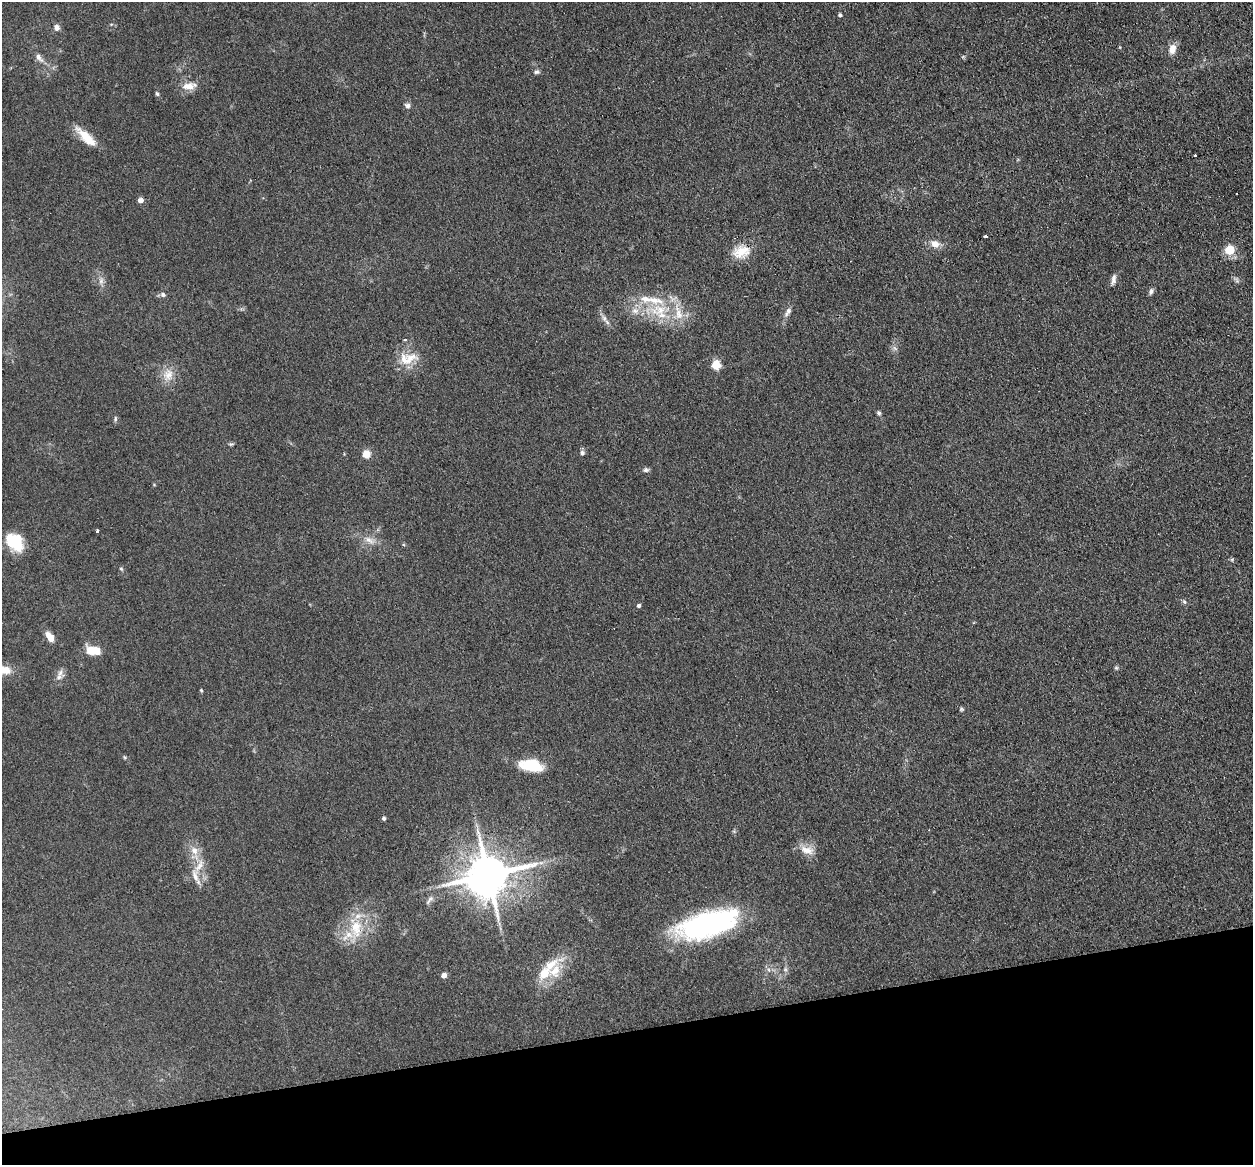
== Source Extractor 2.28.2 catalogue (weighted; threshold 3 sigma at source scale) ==
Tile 14 of 4 x 4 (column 2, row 4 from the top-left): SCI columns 1349-2599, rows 279-1441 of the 5198 x 5093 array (HDU 1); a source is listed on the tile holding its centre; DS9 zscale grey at full resolution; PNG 1255 x 1167 px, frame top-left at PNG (2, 2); no overlay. Shown black and unused: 11% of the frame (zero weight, under 3 of 4 exposures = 7% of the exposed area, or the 3 px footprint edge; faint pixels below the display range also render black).
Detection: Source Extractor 2.28.2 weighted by HDU 2 'WHT'; one run over the whole footprint, this tile lists its part. Background 0.106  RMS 0.0078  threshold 0.0353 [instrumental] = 3 sigma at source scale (4.5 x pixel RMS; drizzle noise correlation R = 1.50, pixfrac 1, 0.05/0.05 arcsec/px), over >= 5 px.
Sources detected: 67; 1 inside a brighter object's white glare — not listed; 6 inside a brighter listed object's ellipse — not listed separately; the other 60 listed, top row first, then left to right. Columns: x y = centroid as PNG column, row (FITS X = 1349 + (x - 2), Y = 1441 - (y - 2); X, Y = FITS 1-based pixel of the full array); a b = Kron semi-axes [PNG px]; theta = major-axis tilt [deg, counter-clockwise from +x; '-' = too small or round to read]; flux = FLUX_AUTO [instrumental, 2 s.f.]
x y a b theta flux
840 15 4 4 - 1.3
57 27 7 6 - 3.3
1172 49 12 8 79 6.4
39 57 14 7 -48 4.3
536 72 9 5 2 1.7
189 86 18 9 6 8.3
157 94 6 4 -70 1.4
407 106 7 6 - 2.1
86 137 29 9 -44 15
1195 156 3 3 - 5.8
140 200 4 4 - 6.5
985 237 3 3 - 18
935 244 10 9 - 6.2
1229 250 9 9 - 15
741 252 24 16 15 14
1113 279 14 5 79 3
101 281 9 6 74 3.1
1151 291 9 6 69 2
163 295 7 6 - 2.2
645 299 17 8 -12 8.9
660 310 19 17 -15 22
635 311 10 8 -9 4.9
788 311 9 7 50 2.9
604 318 9 6 -61 3
405 339 3 3 - 1.6
411 358 24 14 36 14
716 365 5 5 - 39
168 375 16 14 50 9.7
879 413 6 5 - 1.6
115 419 7 4 -83 1.2
231 444 6 4 17 1.1
582 453 7 6 - 2
366 454 5 5 - 26
646 470 8 6 6 1.9
97 530 3 3 - 1.9
369 540 15 7 -36 5.5
12 541 20 16 -27 25
121 569 6 5 - 1.1
1184 602 7 5 -48 1.5
639 606 4 4 - 1.9
50 637 11 6 -54 8.8
93 651 14 8 -10 17
1116 668 6 4 0 1
6 670 13 10 -13 9.1
60 673 11 6 73 3.7
201 690 4 3 - 0.85
962 709 5 5 - 1
124 757 6 3 -70 0.85
531 765 27 13 -9 24
384 819 4 4 - 1.5
194 850 12 9 -59 6.9
807 850 20 9 -17 8.5
195 875 21 9 -74 7.8
488 875 13 11 18 3200
430 900 14 5 50 2.8
707 924 58 22 16 160
356 928 28 14 -85 23
785 969 7 4 -72 1.5
555 971 24 15 75 18
444 975 4 4 - 6.2
Overlapping masked pixels (flux is a lower limit): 1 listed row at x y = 741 252